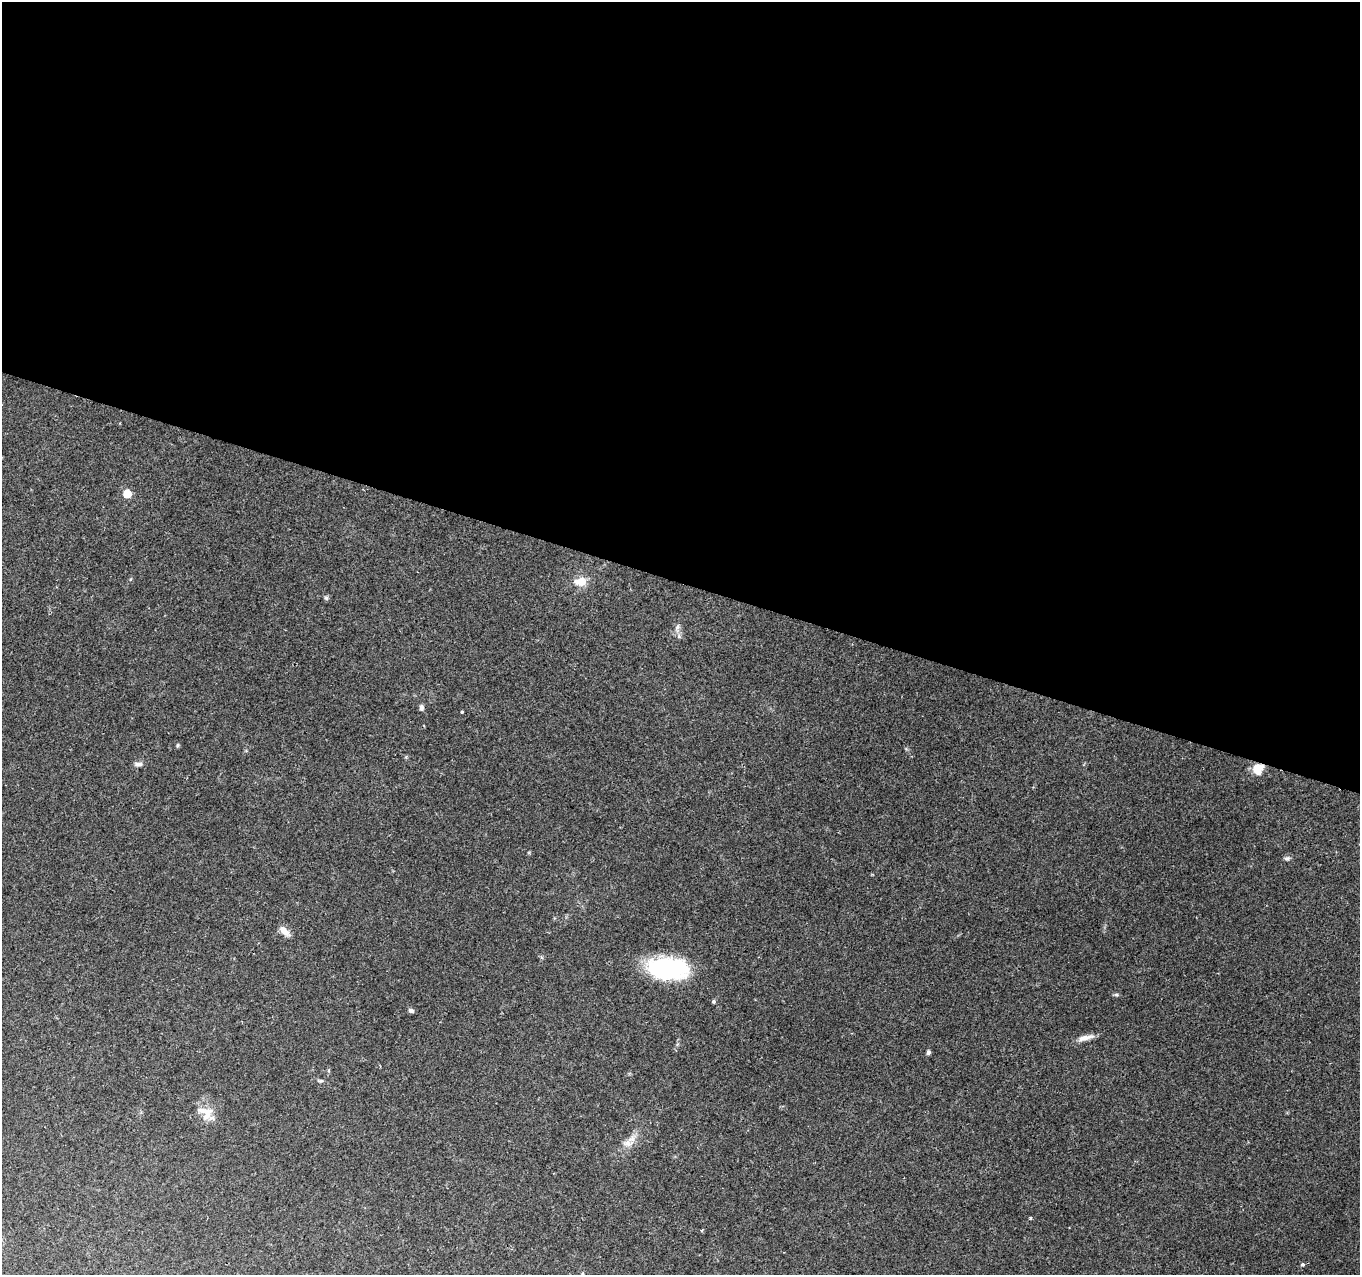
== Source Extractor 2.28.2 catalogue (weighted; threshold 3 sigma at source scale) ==
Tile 3 of 4 x 4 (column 3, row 1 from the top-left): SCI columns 2715-4072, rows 4037-5309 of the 5438 x 5590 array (HDU 1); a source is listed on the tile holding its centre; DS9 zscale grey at full resolution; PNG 1362 x 1277 px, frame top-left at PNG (2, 2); no overlay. Shown black and unused: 46% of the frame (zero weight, under 2 of 3 exposures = <1% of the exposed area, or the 3 px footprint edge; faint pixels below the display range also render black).
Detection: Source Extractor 2.28.2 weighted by HDU 2 'WHT'; one run over the whole footprint, this tile lists its part. Background 0.131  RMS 0.0071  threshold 0.0318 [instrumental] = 3 sigma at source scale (4.5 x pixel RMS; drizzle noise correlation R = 1.50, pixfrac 1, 0.0396/0.0396 arcsec/px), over >= 5 px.
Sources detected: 24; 1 inside a brighter listed object's ellipse — not listed separately; the other 23 listed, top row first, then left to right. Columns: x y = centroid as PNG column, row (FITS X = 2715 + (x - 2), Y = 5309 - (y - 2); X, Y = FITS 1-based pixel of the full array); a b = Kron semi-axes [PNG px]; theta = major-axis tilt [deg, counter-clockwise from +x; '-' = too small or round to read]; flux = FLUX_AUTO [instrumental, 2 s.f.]
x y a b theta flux
127 494 5 5 - 19
580 582 17 11 3 9.3
326 598 6 5 - 1.3
677 627 9 6 59 2.4
421 707 7 5 -85 2
462 712 3 3 - 0.88
177 745 6 4 72 0.91
138 764 11 5 1 2.4
1258 768 12 11 - 10
1287 858 8 6 10 1.6
284 931 13 7 -44 6
668 968 45 23 -5 66
1116 995 8 4 -8 1.1
713 1001 5 5 - 1.1
411 1010 7 5 -22 1.6
1085 1038 21 6 13 5.5
928 1052 5 4 - 1.8
320 1081 10 4 -5 1.3
207 1112 16 14 58 9.2
627 1143 14 11 14 6.1
1030 1218 3 3 - 1.7
1303 1264 4 4 - 1.1
582 1273 5 3 - 0.86
Overlapping masked pixels (flux is a lower limit): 1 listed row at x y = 1258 768
Isophote crosses this tile's border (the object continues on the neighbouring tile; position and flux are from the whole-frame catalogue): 1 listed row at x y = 582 1273